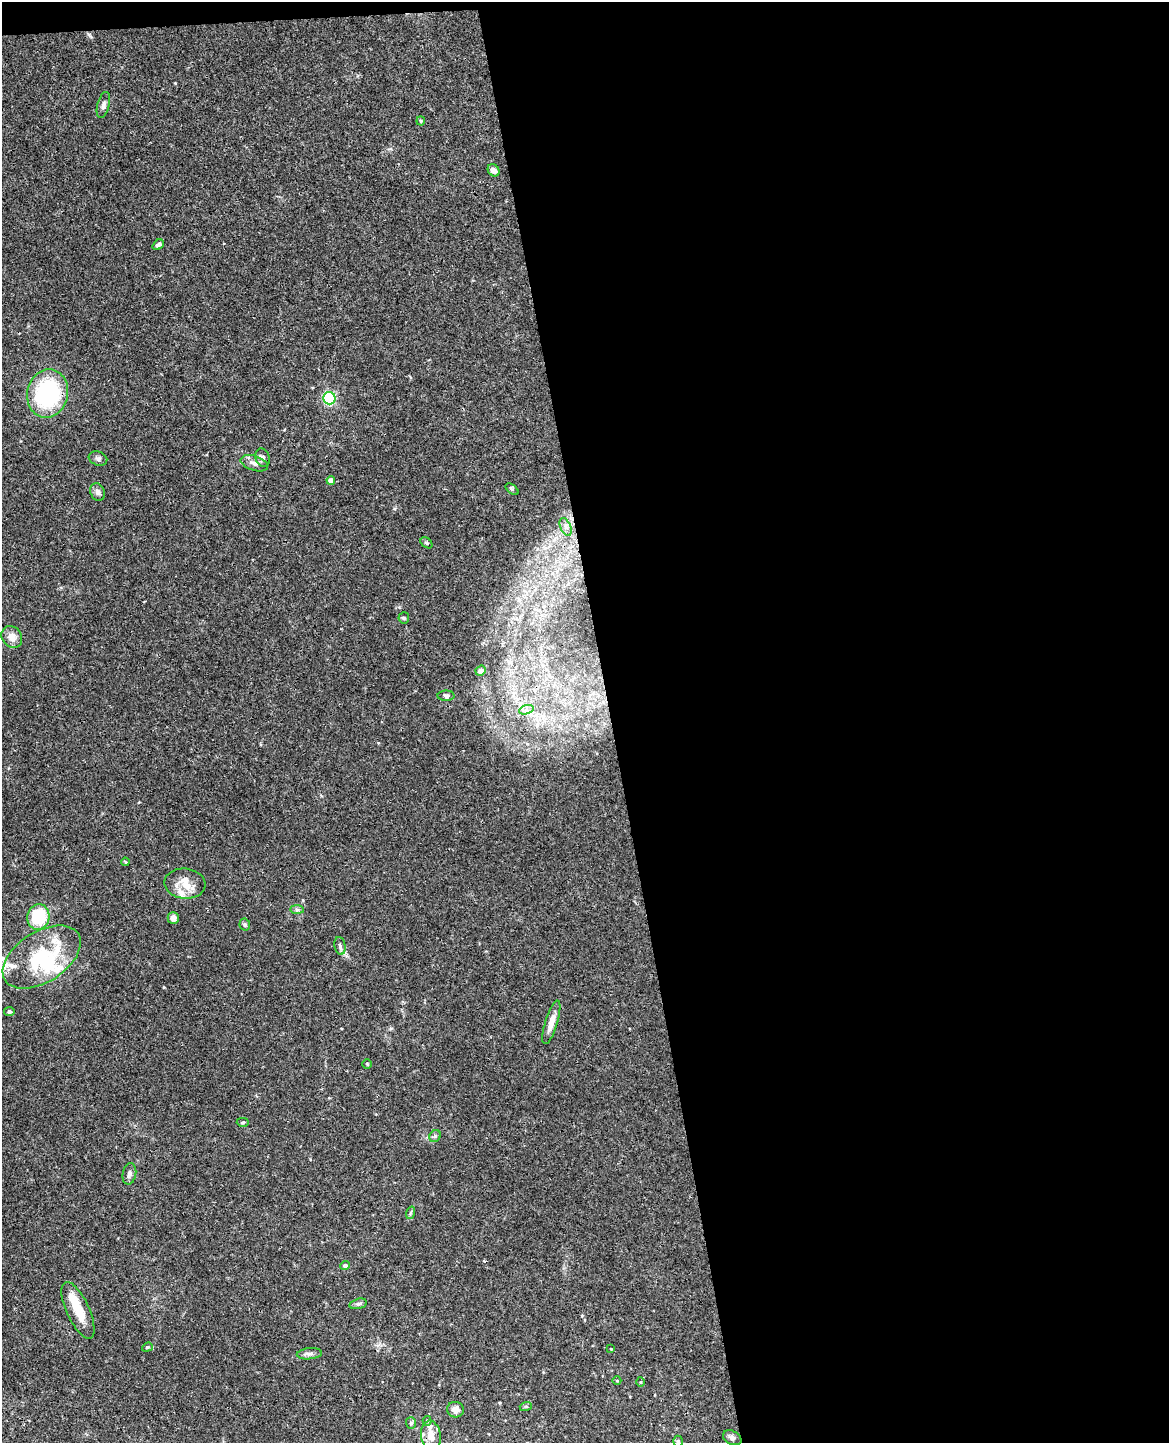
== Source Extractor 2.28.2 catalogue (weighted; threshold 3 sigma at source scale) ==
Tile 4 of 4 x 3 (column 4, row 1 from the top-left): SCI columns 3560-4726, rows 3027-4467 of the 4785 x 4718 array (HDU 1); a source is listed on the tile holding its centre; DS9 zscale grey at full resolution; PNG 1171 x 1445 px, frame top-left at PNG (2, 2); each listed source drawn as its Kron ellipse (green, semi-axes under 4 px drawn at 4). Shown black and unused: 48% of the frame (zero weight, under 3 of 4 exposures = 6% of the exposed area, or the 3 px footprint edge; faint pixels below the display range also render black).
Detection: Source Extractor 2.28.2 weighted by HDU 2 'WHT'; one run over the whole footprint, this tile lists its part. Background 0.0427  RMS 0.003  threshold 0.0134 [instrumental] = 3 sigma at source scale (4.5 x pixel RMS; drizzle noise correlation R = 1.50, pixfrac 1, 0.05/0.05 arcsec/px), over >= 5 px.
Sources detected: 58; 2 inside a brighter object's white glare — neither listed nor drawn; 7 inside a brighter listed object's ellipse — not listed separately; the other 49 listed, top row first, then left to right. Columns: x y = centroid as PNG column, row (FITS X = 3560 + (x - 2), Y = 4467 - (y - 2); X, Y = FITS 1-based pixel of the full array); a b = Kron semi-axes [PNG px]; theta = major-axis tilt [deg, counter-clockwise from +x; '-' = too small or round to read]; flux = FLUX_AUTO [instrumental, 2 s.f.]
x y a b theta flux
103 105 13 6 75 1
421 121 4 4 - 0.32
494 170 6 5 - 1.5
158 245 6 4 37 0.84
48 393 24 20 78 35
329 398 6 6 - 29
98 458 9 7 -20 0.81
262 458 9 7 -68 1.1
254 463 14 7 -17 1.6
331 480 4 4 - 2.1
512 489 7 4 -37 0.4
98 492 9 7 -68 1.1
566 527 9 5 -67 1
426 543 6 4 -40 0.47
404 618 6 5 - 0.5
12 637 11 9 -55 2.5
481 671 5 4 - 1.2
446 696 8 5 -1 0.66
526 710 7 4 18 0.94
125 862 4 3 - 0.26
185 884 20 15 -6 4.7
297 910 7 4 -1 0.55
38 917 13 11 76 14
173 918 6 5 - 1.7
245 924 6 5 - 0.56
340 946 9 5 -80 0.8
42 957 43 25 32 28
9 1011 5 4 - 0.41
551 1022 22 6 73 3
367 1064 4 4 - 0.29
243 1122 6 4 1 0.5
435 1136 6 5 - 0.59
129 1174 11 6 78 1.2
410 1213 6 4 71 0.44
345 1265 4 4 - 1.3
358 1304 9 5 14 0.7
78 1310 31 11 -65 6.5
147 1347 5 4 - 0.35
611 1349 4 2 - 0.18
309 1354 12 5 4 0.94
617 1381 4 3 - 0.25
641 1382 5 3 - 0.3
526 1406 6 4 18 0.4
455 1410 8 7 - 2
427 1421 5 4 - 0.48
411 1423 6 5 - 0.65
431 1436 15 9 -82 3.8
732 1438 10 6 -28 1.1
678 1441 5 4 - 0.41
Isophote crosses this tile's border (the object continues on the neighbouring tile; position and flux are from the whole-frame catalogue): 1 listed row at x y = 678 1441